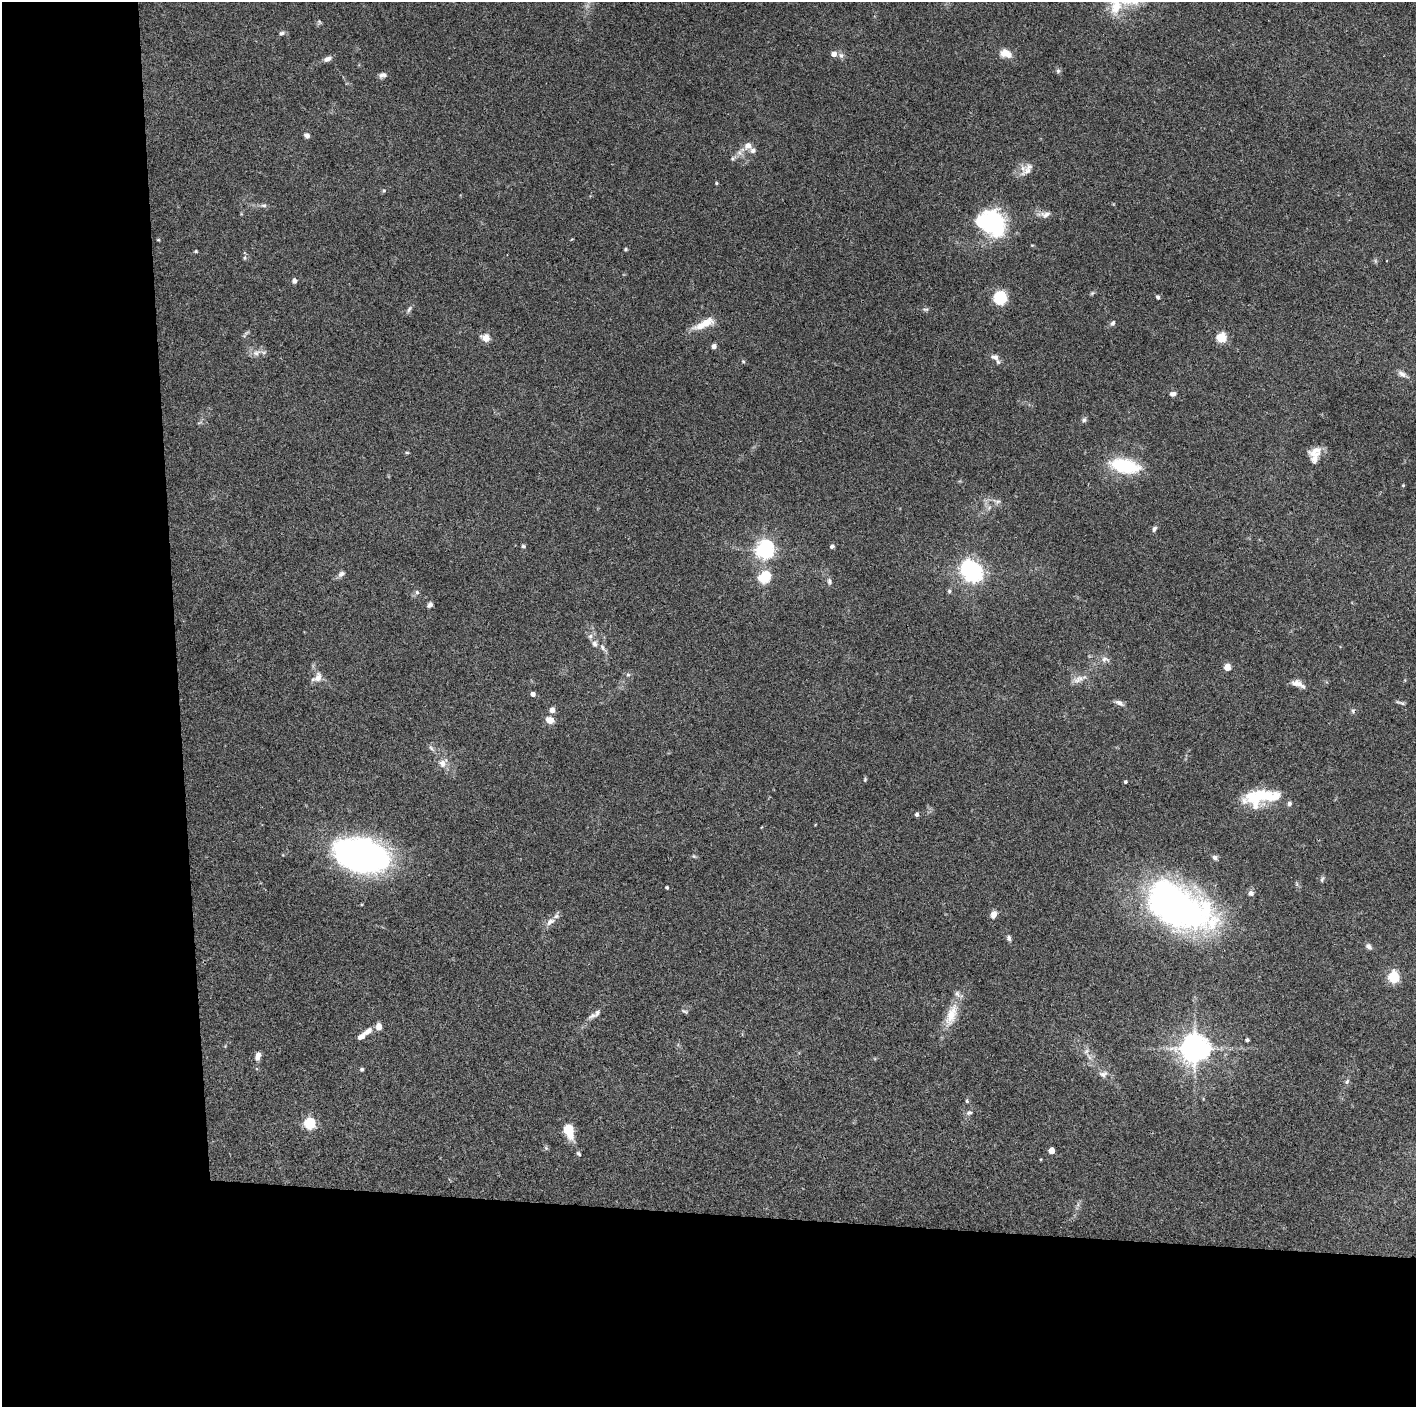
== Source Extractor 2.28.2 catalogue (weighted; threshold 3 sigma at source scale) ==
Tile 7 of 3 x 3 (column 1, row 3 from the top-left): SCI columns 1-1414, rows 2-1406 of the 4243 x 4219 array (HDU 1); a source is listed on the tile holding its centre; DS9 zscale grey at full resolution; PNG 1418 x 1409 px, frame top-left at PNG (2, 2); no overlay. Shown black and unused: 24% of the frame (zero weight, under 3 of 4 exposures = <1% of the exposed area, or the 3 px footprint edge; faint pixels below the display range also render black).
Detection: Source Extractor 2.28.2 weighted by HDU 2 'WHT'; one run over the whole footprint, this tile lists its part. Background 0.0721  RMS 0.0054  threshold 0.0242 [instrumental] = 3 sigma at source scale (4.5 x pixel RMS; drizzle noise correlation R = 1.50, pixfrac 1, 0.05/0.05 arcsec/px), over >= 5 px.
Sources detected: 112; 2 inside a brighter object's white glare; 1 cosmic-ray / hot-pixel residue — not listed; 8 inside a brighter listed object's ellipse — not listed separately; the other 101 listed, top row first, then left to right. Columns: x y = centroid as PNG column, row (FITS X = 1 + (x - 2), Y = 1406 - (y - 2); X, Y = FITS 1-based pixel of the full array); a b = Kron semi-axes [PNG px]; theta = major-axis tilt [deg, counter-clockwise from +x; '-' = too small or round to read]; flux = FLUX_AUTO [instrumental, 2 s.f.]
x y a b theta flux
281 33 7 6 - 1.2
1006 53 14 9 -24 5.5
834 54 5 5 - 3.7
841 55 7 7 - 1.7
327 59 9 6 21 2.3
1058 71 6 5 - 0.96
382 75 10 6 14 1.8
307 135 7 6 - 1.6
748 145 10 9 - 3.6
1029 167 14 9 40 4
716 183 5 3 - 0.52
384 191 5 4 - 0.72
264 205 7 6 - 1.3
1046 214 14 8 9 2.9
991 223 35 27 -26 45
158 240 5 3 - 0.46
625 249 5 4 - 0.64
196 251 4 3 - 0.59
245 258 5 3 - 0.72
294 281 6 5 - 1.7
1158 297 4 4 - 0.97
1000 298 7 7 - 40
409 309 10 4 58 1.2
926 309 9 4 0 0.99
1113 323 8 5 61 1.2
701 326 21 9 18 7.1
1221 337 5 5 - 35
486 338 10 8 -9 4.2
714 346 5 5 - 1.8
256 353 12 6 16 2.8
995 357 12 8 -30 2.6
743 361 5 4 - 0.6
1402 374 11 7 -34 2.3
1173 394 8 5 9 1.7
1084 420 7 5 62 1.1
1315 450 19 10 24 4.8
407 452 5 3 - 0.51
1124 466 31 14 -11 30
1403 485 4 3 - 0.44
998 501 7 4 19 1
1154 529 8 5 58 1.3
523 546 5 4 - 0.87
832 546 5 5 - 1.3
764 549 7 6 - 240
973 573 6 6 - 210
341 574 9 6 40 1.9
764 577 14 11 38 13
829 581 8 6 -70 1.4
949 591 5 5 - 0.84
417 592 5 5 - 1
430 605 7 5 49 1.4
594 643 9 7 -87 2
602 647 10 6 -62 2
1105 659 13 7 -4 2.4
1227 667 5 4 - 11
628 675 6 4 0 0.8
318 678 12 9 69 4
1077 680 13 8 45 3.2
1298 684 17 7 -22 3.7
533 694 4 4 - 2.4
1119 703 12 6 -29 2
1402 703 7 4 -18 0.94
552 710 5 5 - 3.6
550 720 10 8 -23 3.8
431 748 8 4 -46 1.1
442 763 12 10 65 3.7
865 779 5 4 - 0.63
1125 782 4 3 - 0.79
1256 798 27 20 19 21
1289 804 6 6 - 1.2
917 814 4 4 - 1.4
361 855 52 31 -11 180
694 856 6 3 -71 0.56
1215 858 7 6 - 1.5
1322 879 8 4 71 0.9
667 888 3 3 - 0.78
1251 893 7 7 - 1.9
1178 906 76 39 -27 190
993 914 9 6 69 3
550 922 12 7 32 2.9
1009 938 7 5 -86 1.4
1368 946 8 6 -43 1.9
1393 977 5 5 - 53
684 1011 8 4 -21 0.86
951 1015 36 13 71 11
593 1016 13 6 21 2.2
379 1026 7 6 - 3.5
368 1031 11 7 38 3
1247 1040 4 3 - 1.1
1195 1048 9 8 - 740
1086 1051 8 3 45 0.93
258 1056 8 5 76 3.3
362 1069 5 4 - 0.81
1103 1074 12 8 28 2.5
1347 1082 8 5 52 1.2
967 1101 5 4 - 0.68
969 1113 8 5 22 1.4
309 1123 5 5 - 56
569 1130 14 9 -71 13
1051 1150 5 4 - 8.4
579 1154 7 4 -45 0.76